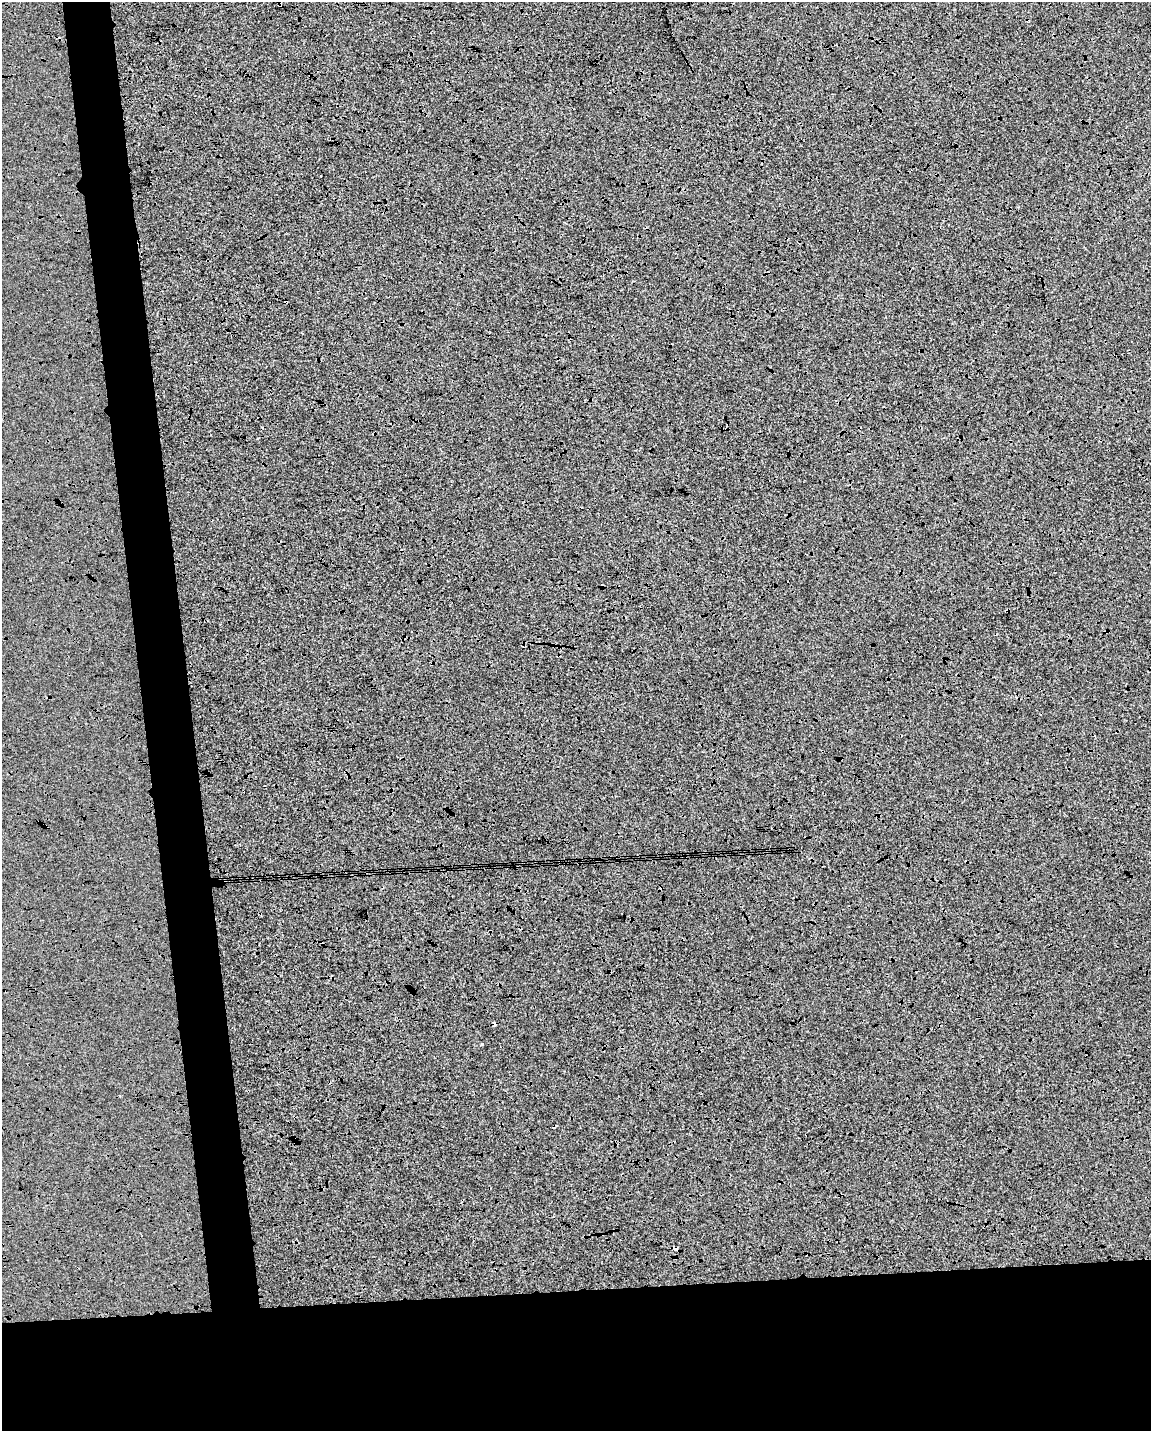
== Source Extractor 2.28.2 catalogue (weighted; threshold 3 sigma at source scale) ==
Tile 11 of 4 x 3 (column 3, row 3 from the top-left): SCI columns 2301-3449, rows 12-1440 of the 4600 x 4353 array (HDU 1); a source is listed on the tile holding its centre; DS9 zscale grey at full resolution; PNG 1153 x 1433 px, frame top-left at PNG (2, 2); no overlay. Shown black and unused: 15% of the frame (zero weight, under 3 of 4 exposures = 2% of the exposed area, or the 3 px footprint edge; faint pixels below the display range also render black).
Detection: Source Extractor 2.28.2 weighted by HDU 2 'WHT'; one run over the whole footprint, this tile lists its part. Background -6.78e-04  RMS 0.0065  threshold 0.0294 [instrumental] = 3 sigma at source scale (4.5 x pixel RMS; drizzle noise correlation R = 1.50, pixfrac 1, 0.0396/0.0396 arcsec/px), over >= 5 px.
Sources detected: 7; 3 cosmic-ray / hot-pixel residue — not listed; the other 4 listed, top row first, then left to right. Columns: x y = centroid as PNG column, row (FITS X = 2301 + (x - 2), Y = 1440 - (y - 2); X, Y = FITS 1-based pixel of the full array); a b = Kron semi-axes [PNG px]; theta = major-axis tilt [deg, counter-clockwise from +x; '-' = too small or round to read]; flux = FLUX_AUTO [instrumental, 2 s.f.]
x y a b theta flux
280 4 4 3 - 2.6
482 1044 3 3 - 0.81
294 1139 4 4 - 0.81
675 1249 4 3 - 3.6
Overlapping masked pixels (flux is a lower limit): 3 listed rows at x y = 280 4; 294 1139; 675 1249
Isophote crosses this tile's border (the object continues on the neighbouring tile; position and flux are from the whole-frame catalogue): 1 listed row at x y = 280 4